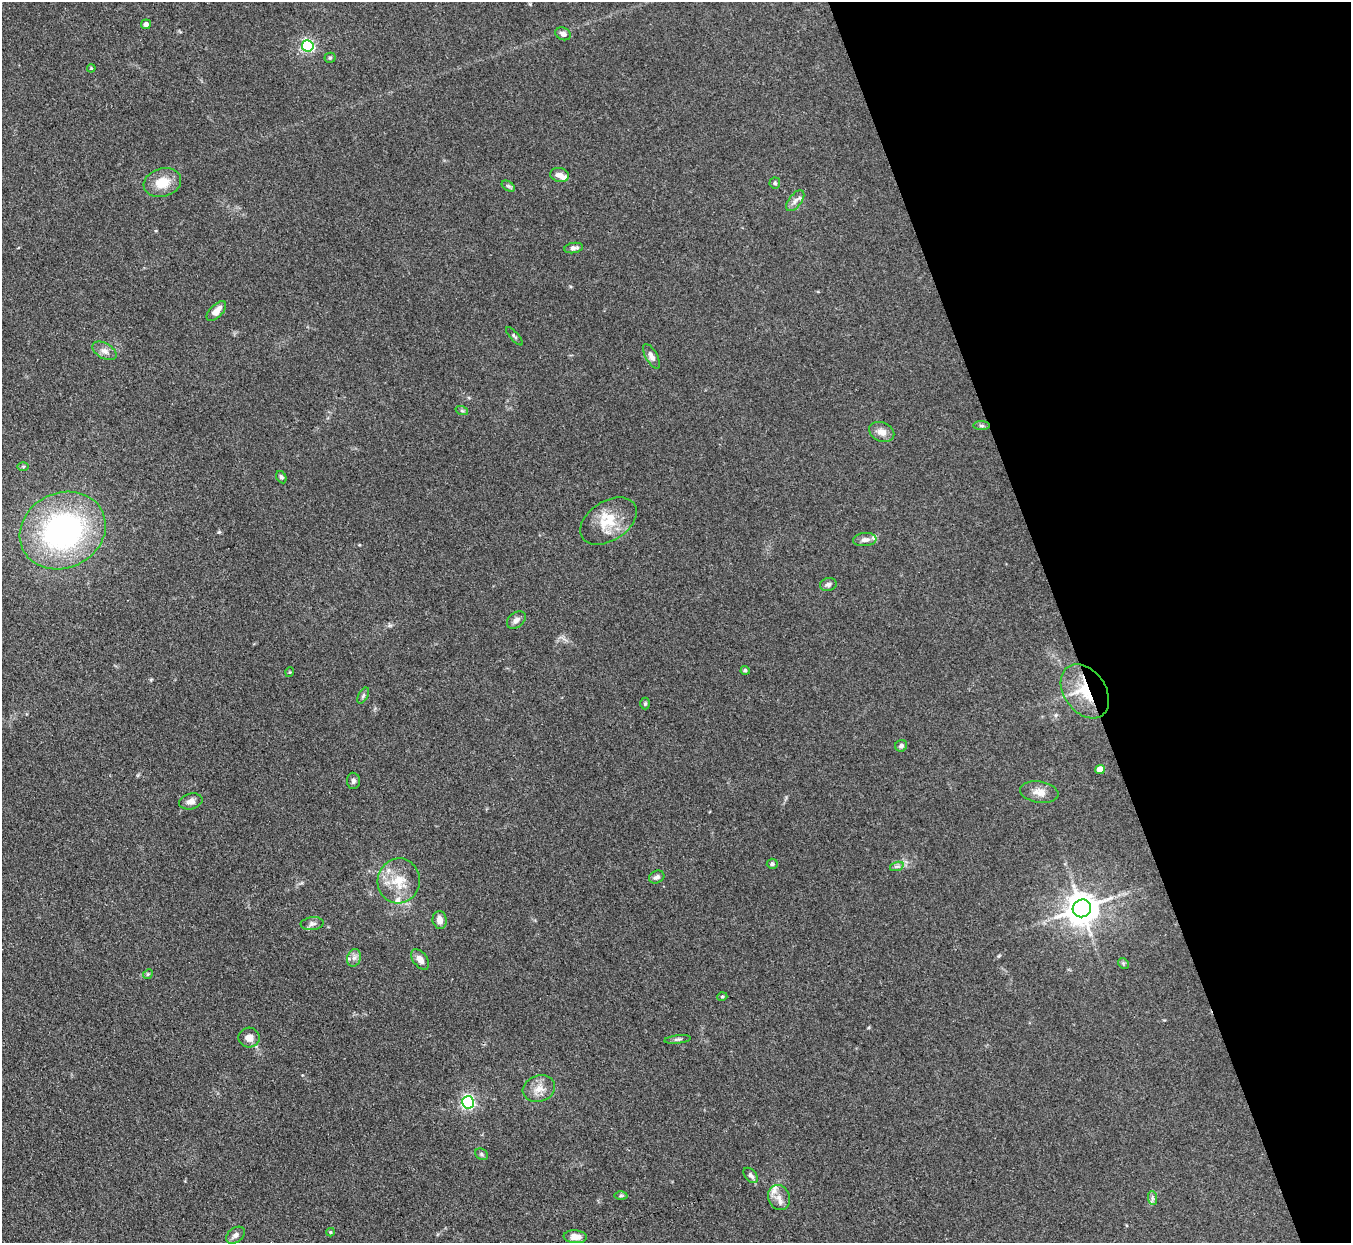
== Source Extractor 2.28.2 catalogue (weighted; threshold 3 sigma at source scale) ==
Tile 12 of 4 x 4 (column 4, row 3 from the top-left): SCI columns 4051-5399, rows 1516-2756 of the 5401 x 5387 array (HDU 1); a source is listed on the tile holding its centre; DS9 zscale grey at full resolution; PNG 1353 x 1245 px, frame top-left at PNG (2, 2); each listed source drawn as its Kron ellipse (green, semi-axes under 4 px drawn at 4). Shown black and unused: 21% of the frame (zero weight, under 3 of 4 exposures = <1% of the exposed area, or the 3 px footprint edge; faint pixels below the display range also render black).
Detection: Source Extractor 2.28.2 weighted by HDU 2 'WHT'; one run over the whole footprint, this tile lists its part. Background 0.111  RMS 0.0067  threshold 0.0301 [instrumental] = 3 sigma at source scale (4.5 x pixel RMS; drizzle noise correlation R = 1.50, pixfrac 1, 0.05/0.05 arcsec/px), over >= 5 px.
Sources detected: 63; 4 inside a brighter listed object's ellipse — not listed separately; the other 59 listed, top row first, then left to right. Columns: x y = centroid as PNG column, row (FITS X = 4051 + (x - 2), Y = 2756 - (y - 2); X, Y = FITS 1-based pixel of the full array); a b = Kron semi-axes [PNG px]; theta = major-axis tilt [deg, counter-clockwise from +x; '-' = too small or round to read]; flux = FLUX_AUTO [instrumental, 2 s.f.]
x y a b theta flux
146 24 5 4 - 2.9
563 34 8 6 -24 2.8
308 46 6 5 - 110
330 58 5 5 - 1
91 68 4 4 - 0.71
560 175 9 7 -10 3.7
162 183 19 14 16 13
775 183 5 5 - 1.2
508 186 7 4 -33 1.3
795 201 12 6 52 3.2
574 248 9 5 9 2.5
216 311 12 6 45 5.9
514 336 11 3 -49 1.2
104 351 13 7 -29 4.1
651 356 14 6 -61 3.3
462 411 6 4 -19 0.91
981 426 8 4 -1 1.3
882 432 13 9 -23 5
23 467 5 3 - 0.8
281 477 6 4 -60 1.2
608 521 31 19 32 20
63 530 44 37 26 150
865 540 11 6 5 2.8
828 584 8 6 16 1.8
516 620 10 7 38 2.9
745 670 4 4 - 1.2
290 672 5 3 - 0.51
1085 691 30 20 -54 29
363 696 9 4 63 1.4
645 704 6 5 - 0.97
901 746 6 5 - 1.6
1100 769 5 4 - 9.9
353 781 8 6 -87 1.9
1039 792 19 10 -9 6.1
191 801 12 7 13 3.7
772 864 5 5 - 1.9
897 866 7 4 18 1.3
657 877 8 6 21 2.2
399 881 22 21 - 18
1082 908 9 9 - 1300
440 920 9 7 -80 4.9
312 924 11 6 6 2.3
354 958 9 6 73 2.9
420 959 12 7 -52 4.5
1123 963 6 4 -44 1.1
148 974 5 4 - 0.77
722 997 5 3 - 0.65
249 1038 10 10 - 4.6
678 1039 13 4 7 1.6
539 1089 16 13 17 7.5
468 1102 6 6 - 120
481 1154 7 5 -37 1.2
751 1175 9 5 -48 2.1
621 1195 6 4 1 1
779 1197 13 10 -69 5.9
1152 1198 7 4 -89 1.5
330 1232 4 4 - 0.73
236 1235 10 7 37 2.8
575 1237 11 6 -4 5.7
Overlapping masked pixels (flux is a lower limit): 1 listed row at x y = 1085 691